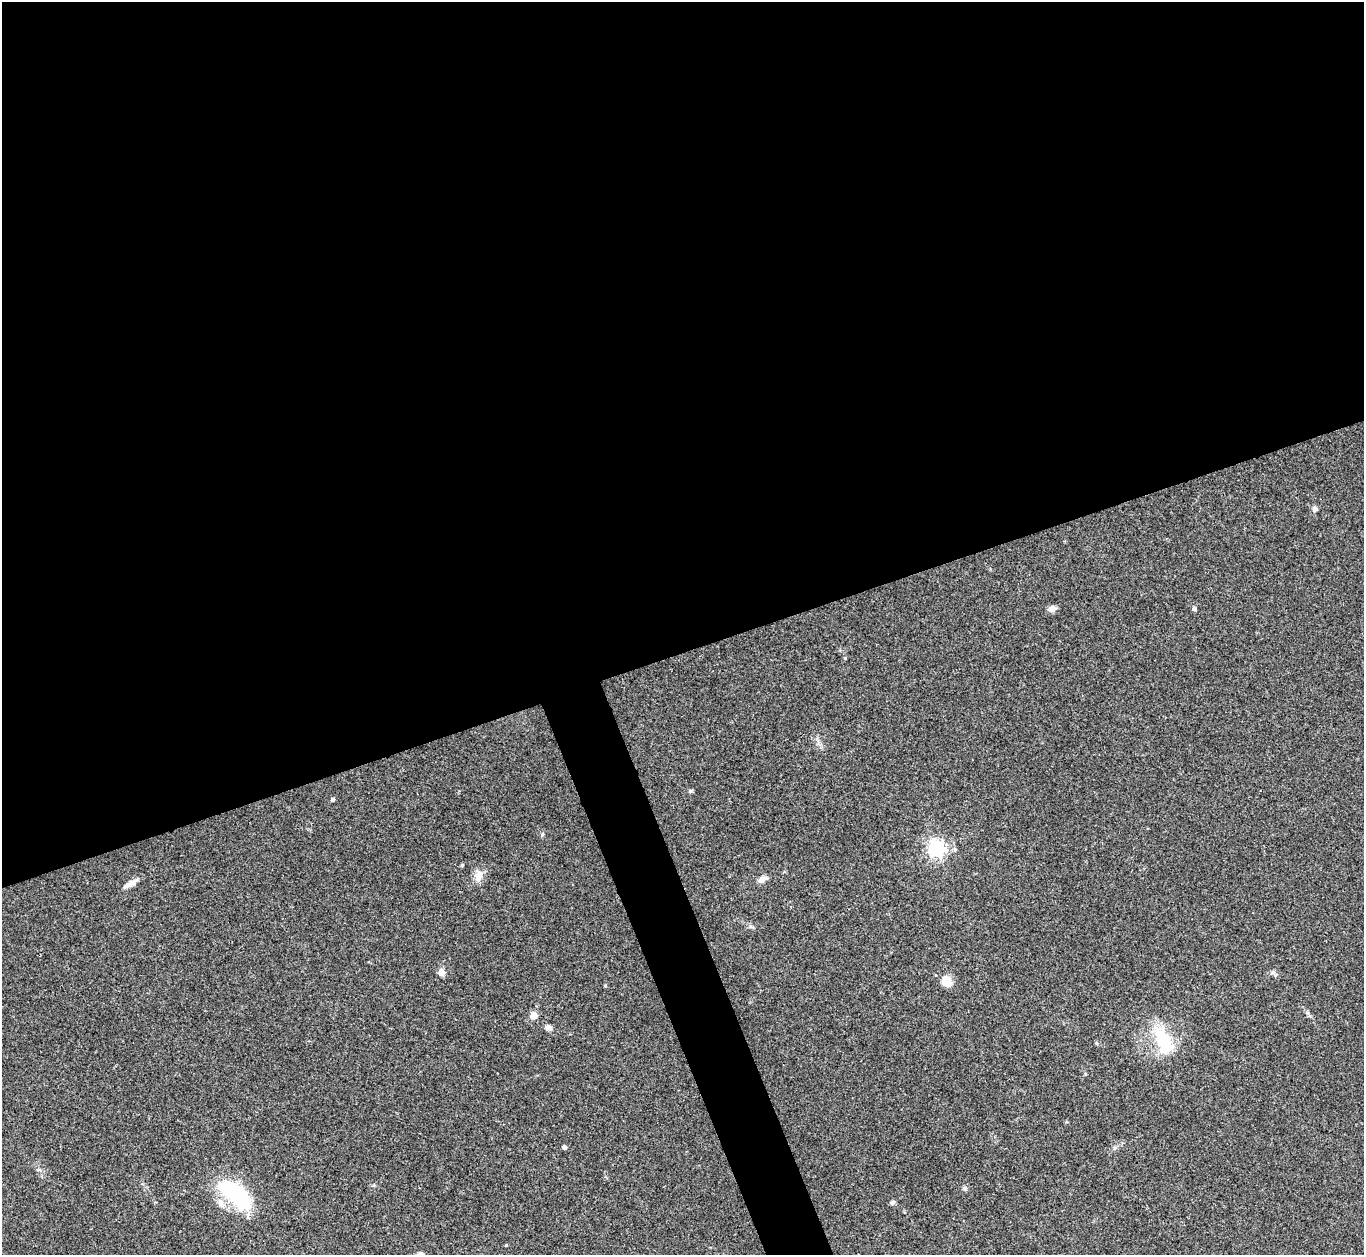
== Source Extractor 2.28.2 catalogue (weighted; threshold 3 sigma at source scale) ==
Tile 2 of 4 x 4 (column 2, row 1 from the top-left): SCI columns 1367-2728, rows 4038-5290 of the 5455 x 5442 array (HDU 1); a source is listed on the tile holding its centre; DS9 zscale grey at full resolution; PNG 1366 x 1257 px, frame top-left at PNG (2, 2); no overlay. Shown black and unused: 54% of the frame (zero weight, under 3 of 4 exposures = <1% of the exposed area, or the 3 px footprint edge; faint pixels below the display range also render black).
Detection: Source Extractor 2.28.2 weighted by HDU 2 'WHT'; one run over the whole footprint, this tile lists its part. Background 0.112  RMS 0.0058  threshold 0.0263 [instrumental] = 3 sigma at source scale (4.5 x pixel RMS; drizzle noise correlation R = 1.50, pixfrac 1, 0.05/0.05 arcsec/px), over >= 5 px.
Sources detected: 22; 1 inside a brighter listed object's ellipse — not listed separately; the other 21 listed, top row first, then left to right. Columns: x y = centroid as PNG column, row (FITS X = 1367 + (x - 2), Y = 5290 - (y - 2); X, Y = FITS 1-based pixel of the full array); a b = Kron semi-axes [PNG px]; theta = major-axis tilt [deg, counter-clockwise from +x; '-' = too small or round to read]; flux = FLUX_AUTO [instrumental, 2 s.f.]
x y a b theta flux
1315 509 7 6 - 1.9
1052 608 9 7 19 2.9
1194 609 5 5 - 1.1
690 791 6 4 -45 0.78
333 800 4 4 - 1.4
936 848 6 6 - 210
955 850 6 5 - 1.1
462 865 4 3 - 0.78
478 876 13 11 79 4.7
762 879 9 6 33 3.9
131 883 19 6 30 4
441 972 6 6 - 4.5
946 981 9 9 - 9.5
605 986 4 3 - 0.59
533 1015 7 7 - 4.3
549 1027 8 6 -6 2.3
1164 1041 41 19 -65 24
564 1147 4 4 - 1.9
965 1188 6 5 - 1.2
237 1196 49 21 -44 46
892 1202 7 5 20 1.3